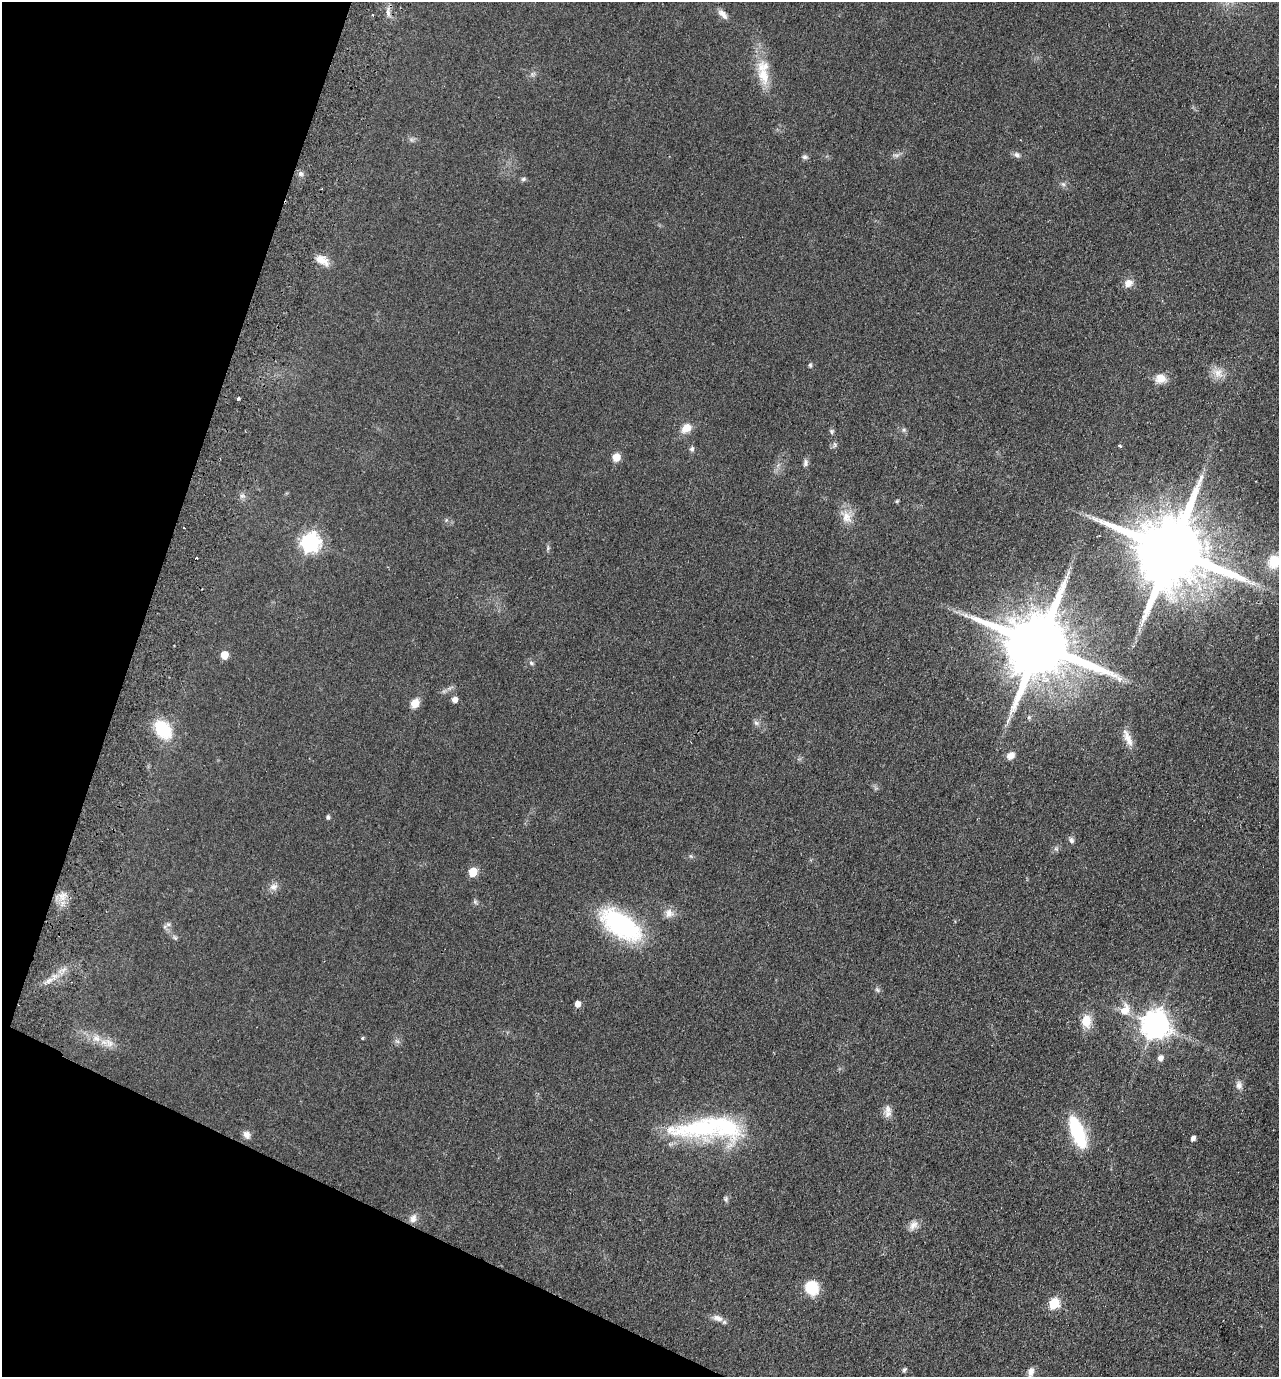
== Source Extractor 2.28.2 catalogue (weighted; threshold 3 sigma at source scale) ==
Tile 9 of 4 x 4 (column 1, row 3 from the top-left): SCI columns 326-1602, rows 1401-2775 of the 5626 x 5551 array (HDU 1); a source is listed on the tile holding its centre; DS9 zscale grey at full resolution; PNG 1281 x 1379 px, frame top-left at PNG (2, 2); no overlay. Shown black and unused: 18% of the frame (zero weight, under 2 of 3 exposures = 3% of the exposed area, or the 3 px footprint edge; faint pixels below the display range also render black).
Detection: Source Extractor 2.28.2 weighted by HDU 2 'WHT'; one run over the whole footprint, this tile lists its part. Background 0.0879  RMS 0.0099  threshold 0.0443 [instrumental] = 3 sigma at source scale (4.5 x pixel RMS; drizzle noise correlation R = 1.50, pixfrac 1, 0.05/0.05 arcsec/px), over >= 5 px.
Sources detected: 82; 1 too faint to see at this stretch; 2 cosmic-ray / hot-pixel residue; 1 long thin detection or spike segment (spike, bleed or trail) — not listed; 1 inside a brighter listed object's ellipse — not listed separately; the other 77 listed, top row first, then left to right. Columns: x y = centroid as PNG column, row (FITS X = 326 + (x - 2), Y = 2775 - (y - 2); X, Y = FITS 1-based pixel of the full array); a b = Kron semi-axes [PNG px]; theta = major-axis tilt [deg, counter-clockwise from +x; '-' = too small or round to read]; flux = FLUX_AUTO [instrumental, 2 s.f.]
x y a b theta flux
388 12 12 6 -87 4.9
723 14 15 7 -47 6
763 75 27 15 -71 23
1017 155 9 6 -27 3.3
805 157 7 6 - 2.5
300 173 8 6 45 2.8
523 179 6 5 - 2
1063 184 6 5 - 2.1
322 260 20 10 -30 11
1128 283 11 9 40 7.4
810 365 7 5 -89 1.5
1218 372 13 10 45 9.2
1160 378 14 12 4 10
238 399 4 3 - 2.7
686 428 13 10 36 11
904 430 6 5 - 1.8
832 431 8 5 85 1.9
835 444 9 3 -69 1.4
1120 446 5 4 - 1.3
692 449 7 6 - 2.4
616 457 5 5 - 20
805 463 9 6 84 3.2
242 496 7 4 1 2.1
897 501 5 4 - 1.1
846 517 18 13 -70 12
446 520 5 5 - 1.3
310 542 8 7 - 410
548 548 7 4 72 1.6
1171 550 21 18 -22 14000
1274 561 10 9 - 35
1039 645 20 17 -24 12000
224 655 5 5 - 20
531 663 7 6 - 2.1
1119 679 9 8 - 4.7
455 699 5 5 - 7.6
415 703 8 7 - 12
1029 717 6 5 - 1.5
756 723 8 6 -22 2.7
163 729 20 14 -50 45
1128 738 24 8 -66 9.9
1011 755 9 7 41 6.8
328 817 6 4 66 1.9
1071 840 8 6 -47 3.1
1056 849 7 4 0 2
473 872 6 5 - 34
274 887 12 10 12 5.7
62 896 12 10 -90 9.2
475 902 8 4 -89 1.8
669 913 13 12 - 7.4
168 924 6 6 - 2.4
621 925 54 26 -34 110
175 938 8 5 -54 1.9
49 980 11 6 31 5.3
877 990 7 5 -45 1.9
577 1004 5 5 - 7.8
1125 1010 18 12 67 13
1086 1021 16 11 -89 15
1155 1025 10 9 - 1000
96 1038 12 10 -17 8.6
362 1038 4 4 - 1.2
397 1041 7 4 -18 1.9
109 1043 14 10 -32 8
1160 1058 6 5 - 5.3
1239 1085 12 9 -85 4.8
888 1109 14 10 74 6.9
708 1129 93 27 1 140
1077 1132 38 13 -69 58
247 1135 10 8 -59 4.8
1193 1138 5 4 - 4
726 1199 7 6 - 2.1
413 1218 12 9 65 6.3
913 1225 14 9 53 6.4
811 1288 15 14 - 28
1054 1303 6 5 - 66
718 1318 16 8 -16 6.2
904 1370 7 5 45 1.7
1031 1372 13 7 78 5.9
Overlapping masked pixels (flux is a lower limit): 1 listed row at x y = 1171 550
Isophote crosses this tile's border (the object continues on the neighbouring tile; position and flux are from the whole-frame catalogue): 2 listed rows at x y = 1274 561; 1031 1372